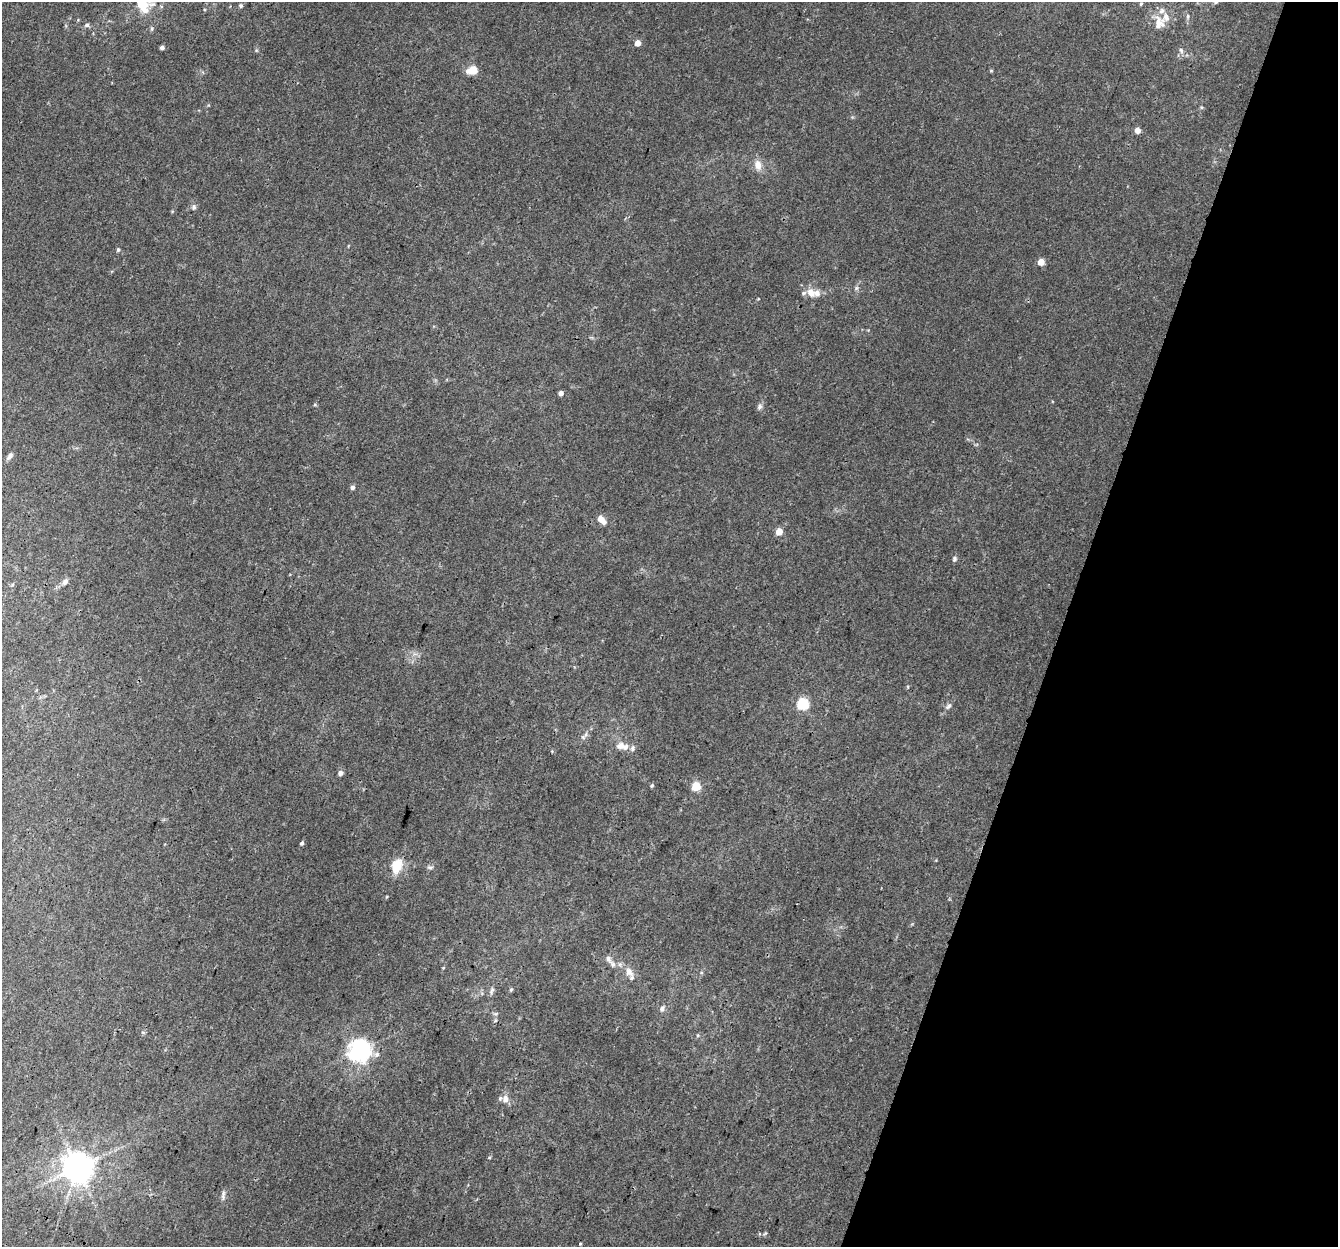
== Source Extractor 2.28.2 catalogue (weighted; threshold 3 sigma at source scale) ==
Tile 8 of 4 x 4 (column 4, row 2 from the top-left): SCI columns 4031-5366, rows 2764-4008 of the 5396 x 5588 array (HDU 1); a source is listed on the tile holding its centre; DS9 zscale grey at full resolution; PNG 1340 x 1249 px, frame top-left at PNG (2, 2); no overlay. Shown black and unused: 21% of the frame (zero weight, under 3 of 4 exposures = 5% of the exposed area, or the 3 px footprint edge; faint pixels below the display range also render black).
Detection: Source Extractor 2.28.2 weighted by HDU 2 'WHT'; one run over the whole footprint, this tile lists its part. Background 0.0283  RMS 0.0038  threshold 0.017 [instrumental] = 3 sigma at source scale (4.5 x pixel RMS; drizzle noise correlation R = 1.50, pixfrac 1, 0.0396/0.0396 arcsec/px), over >= 5 px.
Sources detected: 62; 9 inside a brighter listed object's ellipse — not listed separately; the other 53 listed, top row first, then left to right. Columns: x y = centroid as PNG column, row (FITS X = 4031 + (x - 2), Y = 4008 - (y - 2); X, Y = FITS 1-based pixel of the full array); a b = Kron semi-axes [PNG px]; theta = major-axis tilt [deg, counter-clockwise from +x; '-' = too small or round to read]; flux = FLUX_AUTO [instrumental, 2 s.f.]
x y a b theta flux
1215 2 6 5 - 0.91
1141 4 5 4 - 0.46
142 5 24 17 0 9.2
241 6 6 5 - 0.72
1188 16 8 4 90 0.71
1158 24 22 12 83 4.8
87 25 7 5 41 0.9
638 43 5 4 - 3.8
162 48 5 4 - 1.1
1181 50 9 5 -63 1.1
472 70 11 8 15 5.5
991 71 5 4 - 0.42
1201 107 5 4 - 0.45
1137 130 5 5 - 2.9
758 165 13 9 -78 3.4
194 207 8 6 89 1
118 250 5 4 - 0.63
1041 262 5 5 - 5
856 288 6 4 71 0.71
811 292 12 9 -59 3.3
758 299 4 3 - 0.28
561 393 4 4 - 1.8
315 405 5 3 - 0.39
759 406 8 6 48 1.1
9 456 11 5 52 1.1
352 487 6 5 - 0.95
600 518 7 6 - 3
779 531 5 5 - 6
954 559 7 5 69 0.82
65 582 9 6 51 1.4
803 704 6 6 - 36
948 706 11 5 46 1.2
586 734 8 6 84 1.2
620 746 11 9 19 2.5
632 748 9 5 75 1
340 773 5 4 - 1.7
652 785 5 4 - 0.5
696 786 5 5 - 14
302 843 5 4 - 0.77
397 866 19 13 73 7.3
430 867 9 4 -4 0.78
608 959 11 6 -61 1.4
629 972 13 9 -53 2.9
511 989 6 5 - 0.49
492 991 13 5 74 1.2
662 1009 8 6 54 1.3
495 1021 5 3 - 0.41
698 1035 5 4 - 0.48
359 1050 7 7 - 270
505 1099 11 9 -86 2.6
78 1167 9 8 - 670
223 1195 13 5 82 1.2
580 1244 4 3 - 0.31
Isophote crosses this tile's border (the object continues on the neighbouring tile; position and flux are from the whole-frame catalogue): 2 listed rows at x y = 1215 2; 142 5